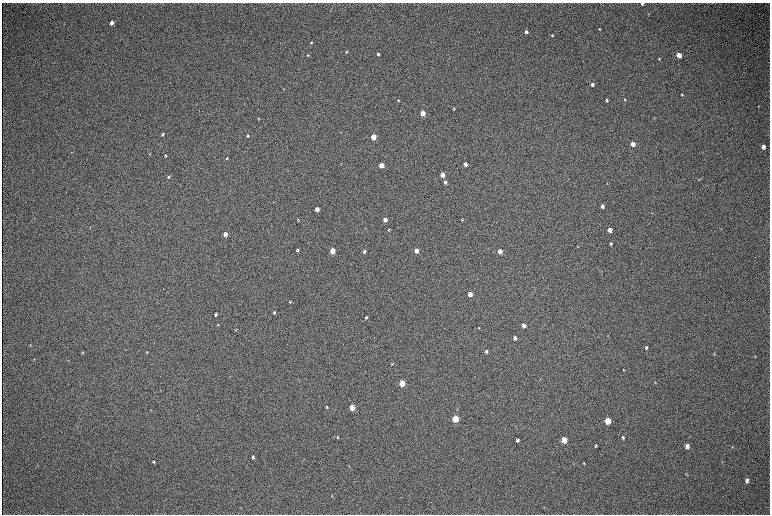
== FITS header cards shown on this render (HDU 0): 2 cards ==
NAXIS1  =                 1536 / length of data axis 1
NAXIS2  =                 1024 / length of data axis 2

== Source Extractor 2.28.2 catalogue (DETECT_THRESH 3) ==
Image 1536 x 1024 px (HDU 0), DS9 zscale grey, zoomed out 1/2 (1 PNG px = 2 x 2 image px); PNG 772 x 516 px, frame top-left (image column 1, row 1023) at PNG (2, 3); no overlay
Background 315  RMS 23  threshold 68.8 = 3 sigma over >= 5 px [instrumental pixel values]
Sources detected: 97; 1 cannot appear on this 1/2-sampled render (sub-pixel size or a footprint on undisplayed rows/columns) and is not listed; the other 96 listed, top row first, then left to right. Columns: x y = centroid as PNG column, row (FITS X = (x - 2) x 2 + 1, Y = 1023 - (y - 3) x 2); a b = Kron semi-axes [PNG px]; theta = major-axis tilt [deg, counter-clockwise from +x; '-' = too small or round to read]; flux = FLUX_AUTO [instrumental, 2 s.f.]
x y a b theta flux
642 4 3 2 - 5700
648 14 3 3 - 2600
111 23 4 3 - 39000
599 29 3 3 - 3900
526 32 3 3 - 16000
552 35 3 2 - 4400
311 42 3 2 - 4400
346 52 3 3 - 4100
378 54 3 2 - 11000
308 55 3 2 - 3200
679 55 4 3 - 68000
659 59 4 2 - 3200
592 84 3 3 - 18000
283 89 2 2 - 1700
682 94 4 3 - 4200
625 99 4 3 - 3600
398 100 3 3 - 5300
607 100 3 3 - 6000
758 106 3 2 - 2100
453 109 3 2 - 3300
422 113 3 3 - 140000
258 118 3 2 - 2100
163 134 3 2 - 7200
248 136 3 3 - 6100
373 137 3 3 - 200000
632 144 4 3 - 85000
763 147 4 3 - 27000
71 152 4 2 - 2200
165 155 3 2 - 5000
227 158 4 3 - 4700
465 164 3 3 - 37000
381 165 3 3 - 120000
442 175 3 3 - 66000
169 177 3 2 - 5900
445 182 3 3 - 19000
607 183 3 2 - 1400
602 206 3 3 - 22000
317 209 3 3 - 69000
462 219 2 2 - 3900
298 220 3 2 - 2700
385 220 3 3 - 62000
90 227 4 1 - 1800
389 230 3 2 - 4200
609 230 3 3 - 66000
225 234 3 3 - 55000
611 244 3 3 - 6900
578 246 3 2 - 2800
297 250 3 2 - 12000
332 251 3 3 - 180000
364 251 3 3 - 15000
416 251 3 3 - 71000
500 251 3 3 - 86000
470 294 3 3 - 84000
290 302 3 2 - 4400
274 312 3 3 - 9100
215 314 3 3 - 12000
366 317 3 2 - 9000
218 325 3 2 - 3400
523 325 3 3 - 42000
478 328 3 2 - 2600
235 330 4 2 - 3000
515 338 3 3 - 17000
30 345 4 2 - 2900
646 347 3 3 - 7000
486 351 3 3 - 8300
82 352 4 3 - 4000
147 352 3 2 - 2700
714 354 3 3 - 2600
755 356 3 3 - 3100
34 359 3 2 - 2200
392 364 3 3 - 3600
624 370 3 3 - 2900
540 379 3 2 - 1700
655 382 3 2 - 2400
402 383 4 3 - 220000
327 407 3 3 - 5600
352 407 4 3 - 140000
455 419 4 3 - 320000
607 421 4 3 - 210000
337 437 4 3 - 4200
623 437 4 3 - 9000
517 440 3 3 - 13000
564 440 4 3 - 160000
596 446 3 3 - 6100
687 446 4 3 - 32000
732 447 3 3 - 2700
253 457 4 3 - 11000
153 462 4 3 - 5000
584 463 3 3 - 3600
574 464 3 2 - 1700
38 465 3 2 - 1600
349 466 3 2 - 1900
686 474 4 3 - 2800
747 480 4 3 - 15000
332 496 3 2 - 2700
544 507 3 2 - 2300
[1 sub-pixel or undisplayed-footprint detection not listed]